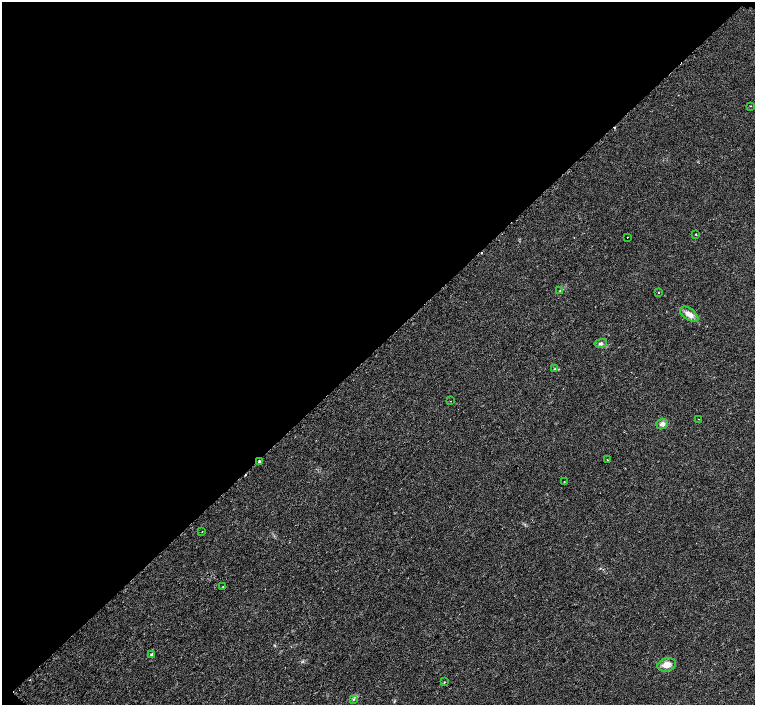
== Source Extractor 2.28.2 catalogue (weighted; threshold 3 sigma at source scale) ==
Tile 2 of 4 x 4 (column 2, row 1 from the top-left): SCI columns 1561-3065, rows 4424-5829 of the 6096 x 6087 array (HDU 1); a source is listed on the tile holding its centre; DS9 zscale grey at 2 x 2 block average (1 PNG px = mean of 2 x 2 image px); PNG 757 x 707 px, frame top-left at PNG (2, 2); each listed source drawn as its Kron ellipse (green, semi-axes under 4 px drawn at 4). Shown black and unused: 49% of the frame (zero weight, under 2 of 3 exposures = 2% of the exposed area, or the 3 px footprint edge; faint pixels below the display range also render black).
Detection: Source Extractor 2.28.2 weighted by HDU 2 'WHT'; one run over the whole footprint, this tile lists its part. Background 0.0314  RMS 0.0055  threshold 0.0248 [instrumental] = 3 sigma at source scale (4.5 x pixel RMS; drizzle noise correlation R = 1.50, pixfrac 1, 0.0396/0.0396 arcsec/px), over >= 5 px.
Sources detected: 23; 3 cosmic-ray / hot-pixel residue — neither listed nor drawn; the other 20 listed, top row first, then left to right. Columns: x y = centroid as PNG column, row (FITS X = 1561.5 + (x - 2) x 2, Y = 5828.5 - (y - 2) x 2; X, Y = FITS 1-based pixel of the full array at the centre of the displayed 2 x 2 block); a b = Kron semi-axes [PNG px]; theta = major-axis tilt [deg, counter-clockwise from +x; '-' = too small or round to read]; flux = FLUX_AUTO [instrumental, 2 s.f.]
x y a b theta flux
751 106 2 2 - 0.61
696 234 2 2 - 0.77
627 237 2 2 - 2.2
560 291 2 2 - 2.2
658 293 2 2 - 1.1
689 314 10 5 -35 9.4
601 343 6 4 13 3.4
555 369 4 3 - 1.3
451 401 2 2 - 0.47
698 419 2 2 - 0.75
662 424 6 5 - 4.8
607 460 2 2 - 1.1
259 461 2 2 - 5.4
564 482 2 2 - 0.68
202 532 2 2 - 0.55
223 586 2 2 - 1.8
151 654 4 3 - 1.5
667 665 9 6 15 9.7
444 682 2 2 - 1.3
353 699 4 2 - 1.4
Overlapping masked pixels (flux is a lower limit): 1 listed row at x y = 259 461
Diffuse or blended objects may show on this block-average render without a row.